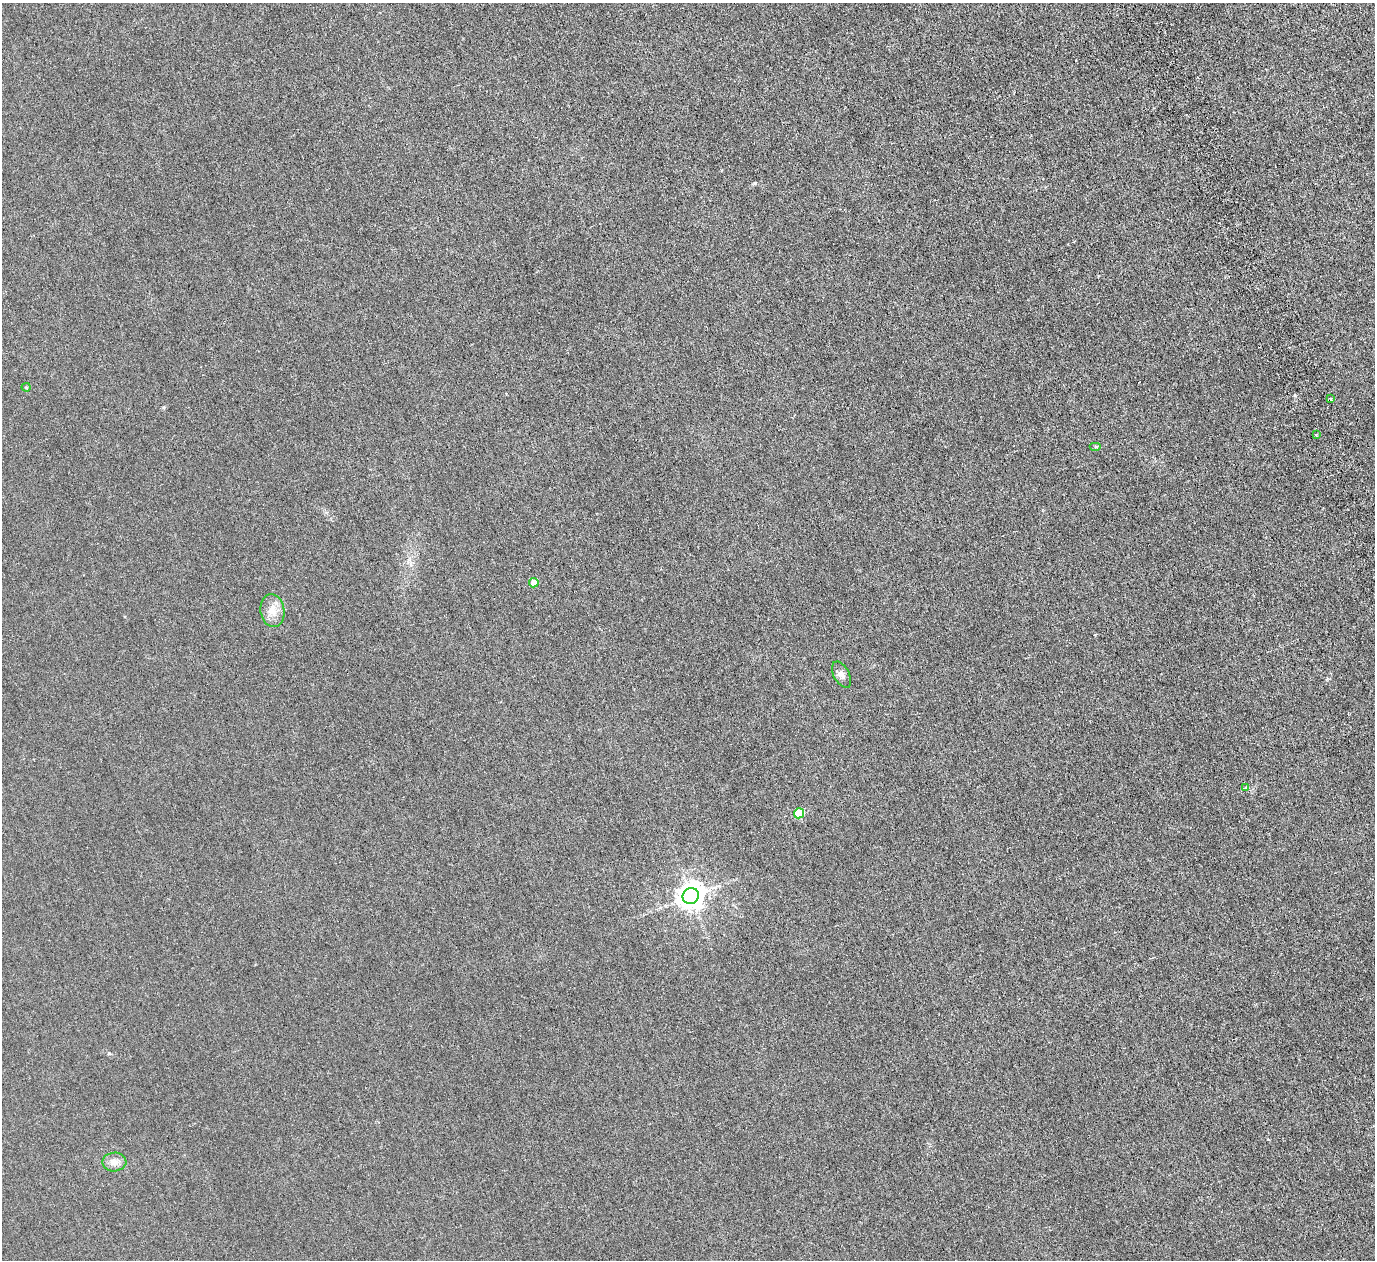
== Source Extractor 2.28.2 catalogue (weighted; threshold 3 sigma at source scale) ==
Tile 10 of 4 x 4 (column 2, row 3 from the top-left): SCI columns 1694-3066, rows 1740-2997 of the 6128 x 6110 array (HDU 1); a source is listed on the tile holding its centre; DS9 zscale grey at full resolution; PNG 1377 x 1262 px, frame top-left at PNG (2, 3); each listed source drawn as its Kron ellipse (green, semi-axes under 4 px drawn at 4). Shown black and unused: <1% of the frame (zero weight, under 4 of 8 exposures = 20% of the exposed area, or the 3 px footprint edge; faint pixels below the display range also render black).
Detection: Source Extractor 2.28.2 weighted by HDU 2 'WHT'; one run over the whole footprint, this tile lists its part. Background 0.00281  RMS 0.0015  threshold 0.00606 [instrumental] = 3 sigma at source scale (4.09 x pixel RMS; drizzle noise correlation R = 1.36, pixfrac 0.8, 0.05/0.05 arcsec/px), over >= 5 px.
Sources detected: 11; all 11 listed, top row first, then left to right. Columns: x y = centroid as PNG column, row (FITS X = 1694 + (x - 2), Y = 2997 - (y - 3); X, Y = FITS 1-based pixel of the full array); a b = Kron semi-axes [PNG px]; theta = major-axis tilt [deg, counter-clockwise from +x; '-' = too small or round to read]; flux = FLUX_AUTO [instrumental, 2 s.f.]
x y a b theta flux
26 387 4 4 - 0.13
1331 399 3 3 - 0.28
1316 435 2 2 - 0.12
1096 446 6 4 0 0.15
534 583 4 4 - 1.7
272 611 16 12 -82 1.4
842 675 14 7 -62 0.73
1246 787 3 3 - 0.3
799 813 5 5 - 5
691 896 8 8 - 150
114 1162 12 9 1 0.83
Unlisted compact peaks at least as high as the median listed source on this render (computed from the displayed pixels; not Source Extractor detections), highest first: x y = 755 183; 1295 395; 109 1053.